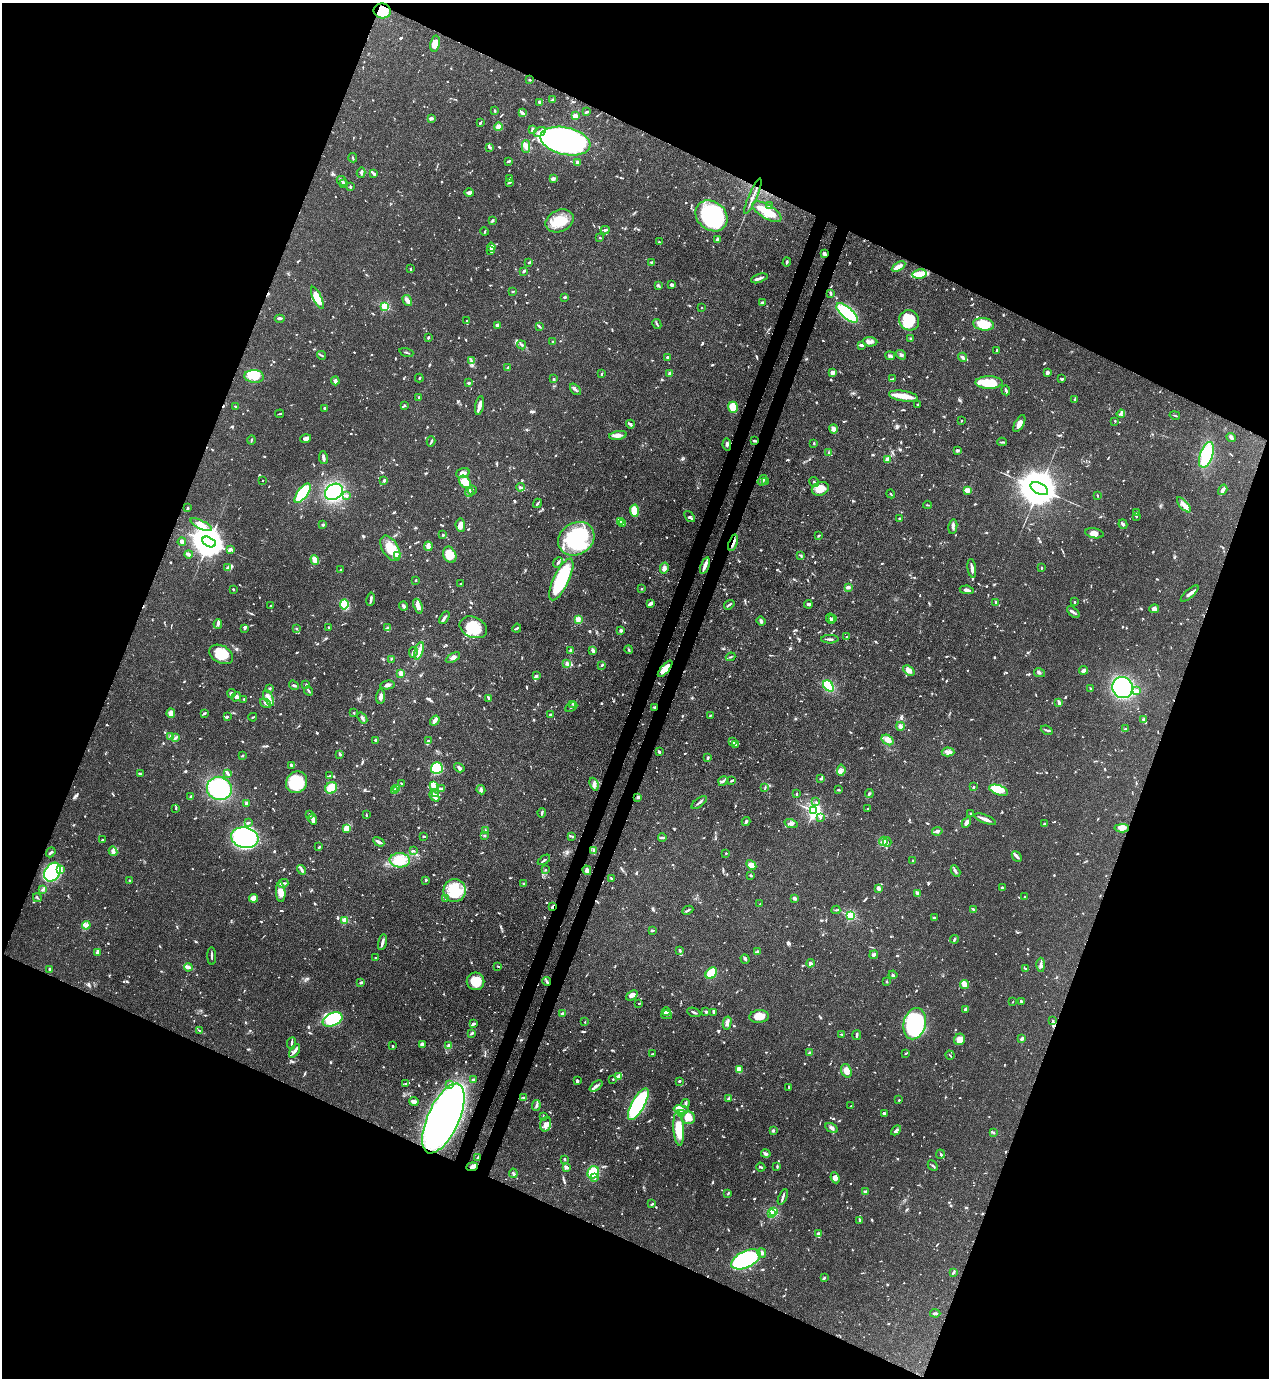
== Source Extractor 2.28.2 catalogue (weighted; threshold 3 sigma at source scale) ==
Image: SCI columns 223-5289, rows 43-5544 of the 5649 x 5585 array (HDU 1 of 3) = the unmasked area's bounding box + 8 px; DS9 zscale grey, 4 x 4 block average (1 PNG px = mean of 4 x 4 image px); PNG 1271 x 1380 px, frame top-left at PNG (2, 3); each listed source drawn as its Kron ellipse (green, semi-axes under 4 px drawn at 4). Shown black and unused: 44% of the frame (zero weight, under 3 of 4 exposures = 7% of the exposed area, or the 3 px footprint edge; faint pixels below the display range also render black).
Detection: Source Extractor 2.28.2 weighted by HDU 2 'WHT'. Background 0.077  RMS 0.0036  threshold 0.0161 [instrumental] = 3 sigma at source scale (4.5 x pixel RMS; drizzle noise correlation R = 1.50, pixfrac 1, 0.05/0.05 arcsec/px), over >= 5 px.
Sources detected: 1495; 4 too faint to see at this stretch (4 x 4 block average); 14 inside a brighter object's white glare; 7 cosmic-ray / hot-pixel residue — neither listed nor drawn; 47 coinciding with a brighter row at this scale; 112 inside a brighter listed object's ellipse — not listed separately; of the other 1311, all 500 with FLUX_AUTO >= 2.1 (the completeness limit of this list) listed and drawn (811 fainter detections not listed), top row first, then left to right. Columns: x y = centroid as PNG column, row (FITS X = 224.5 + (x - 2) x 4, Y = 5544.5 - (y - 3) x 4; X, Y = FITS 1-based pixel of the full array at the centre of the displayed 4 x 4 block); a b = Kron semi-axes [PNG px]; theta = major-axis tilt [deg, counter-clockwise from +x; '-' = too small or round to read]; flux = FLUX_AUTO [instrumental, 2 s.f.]
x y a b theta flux
382 11 8 7 - 37
435 44 8 4 78 34
530 80 2 2 - 2.9
553 99 3 2 - 3.4
540 102 3 3 - 5.2
495 111 3 2 - 2.1
522 112 4 2 - 4.1
586 112 3 2 - 5.7
575 116 2 2 - 69
431 118 3 2 - 5.7
480 123 4 2 - 4.4
499 127 4 4 - 13
533 130 3 2 - 7.8
540 132 7 3 30 7.4
565 141 25 13 -13 840
526 147 6 3 -89 8.4
489 148 4 2 - 2.4
353 158 5 2 - 2.5
508 161 4 2 - 4.6
578 163 4 3 - 6.3
361 173 5 2 - 3.7
374 174 4 2 - 6.1
510 178 4 2 - 4.1
553 178 4 2 - 5.5
342 181 5 2 - 4.2
510 182 4 2 - 3.4
343 183 3 2 - 4.6
350 186 3 2 - 3.2
469 193 5 4 - 6.6
753 196 19 2 67 10
769 205 4 2 - 2.3
767 212 16 7 -30 48
712 216 17 14 -40 290
492 220 4 2 - 2.6
559 221 14 10 24 58
605 230 4 2 - 4.1
485 231 4 2 - 2.1
600 238 2 2 - 2.3
717 239 4 3 - 7.5
659 242 2 2 - 2.6
491 247 4 4 - 5.9
490 251 4 2 - 2.5
824 254 3 3 - 5.9
529 262 4 2 - 3.2
651 262 3 2 - 2.2
787 262 4 2 - 3.3
899 267 7 3 31 19
411 269 4 2 - 2.8
524 271 4 2 - 4.4
920 274 7 4 10 40
759 278 8 2 20 8.7
672 284 3 2 - 9.4
658 286 3 2 - 2.6
513 292 4 2 - 2.2
831 294 4 3 - 2.8
565 297 4 2 - 3.4
317 298 12 3 -65 43
407 300 6 3 -58 12
762 302 3 2 - 3
385 306 2 2 - 200
702 307 2 2 - 4.1
847 313 13 5 -40 170
280 318 5 2 - 5.1
909 320 10 10 - 85
467 321 3 2 - 3.4
657 324 5 2 - 3.1
984 324 10 6 -9 66
497 325 2 2 - 27
540 327 3 2 - 2.5
428 338 3 2 - 2.4
911 338 3 3 - 2.6
553 342 2 2 - 6.6
870 342 7 4 -4 10
522 345 4 2 - 4.5
862 345 4 2 - 6.3
997 350 3 2 - 3.4
406 352 7 2 -18 2.9
322 355 4 2 - 2.9
901 355 5 3 - 5.7
890 356 5 3 - 5.2
667 357 2 2 - 6.5
963 357 5 3 - 6.1
471 360 3 2 - 2.8
508 368 2 2 - 4.1
1047 372 3 2 - 7.3
832 373 4 3 - 9.6
602 374 4 2 - 2.5
670 374 3 2 - 13
254 376 10 6 -4 32
419 378 4 2 - 2.2
553 379 2 2 - 3.5
892 379 3 2 - 2.4
1062 379 2 2 - 4.4
335 381 4 3 - 8
469 383 4 2 - 2.7
989 383 13 6 1 49
575 389 7 2 -49 3.5
1006 390 5 2 - 5.7
903 396 14 5 -8 27
419 397 2 2 - 3.2
1075 400 3 2 - 3.7
405 405 3 2 - 2.7
479 405 10 3 78 14
918 405 2 2 - 3.1
236 406 3 2 - 4.2
733 407 5 5 - 35
325 408 2 2 - 3.5
280 414 4 2 - 2.3
1121 414 4 2 - 2.4
1175 415 5 2 - 2.4
961 421 2 2 - 2.3
1115 421 2 2 - 2.3
630 424 4 3 - 4.6
1019 424 9 4 61 13
833 429 4 3 - 13
618 435 9 4 10 12
1231 437 5 3 - 5.3
306 439 5 3 - 6.6
251 440 4 2 - 2.4
431 441 5 2 - 3.1
754 441 3 2 - 2.3
1002 442 4 2 - 3
814 443 2 2 - 2.6
727 445 6 3 -80 6.2
957 450 3 3 - 3.3
829 452 2 2 - 2.2
1206 455 13 6 71 130
323 457 6 2 -81 7.4
888 459 4 2 - 14
463 473 7 4 19 9
263 480 2 2 - 2.5
762 480 6 2 55 7.7
384 481 4 2 - 3.1
465 482 7 5 -48 33
766 482 4 2 - 2.7
814 482 5 2 - 3.4
520 487 4 3 - 5.1
820 489 9 6 20 32
1039 489 9 5 -27 11000
472 490 4 2 - 2.8
968 490 2 2 - 79
1223 490 5 3 - 8.8
334 492 9 7 35 260
469 492 4 2 - 4.1
303 493 11 5 54 120
891 494 4 2 - 2.4
1097 495 2 2 - 2.7
346 496 4 3 - 3.5
537 503 5 2 - 3
927 505 4 2 - 2.2
1184 505 9 4 -48 12
188 508 3 2 - 3
634 511 6 4 -87 30
1136 513 3 2 - 2.1
1136 516 3 2 - 2.1
689 517 6 2 -51 3.3
900 519 3 2 - 3.7
620 521 4 2 - 4.2
622 523 4 2 - 5.8
1123 524 5 3 - 4.2
201 525 12 4 -26 19
323 525 3 2 - 3.5
460 525 7 5 -85 11
953 526 7 3 79 6
1094 533 9 5 -11 13
443 535 2 2 - 3.2
819 535 3 2 - 2.3
576 539 19 16 33 210
182 542 4 3 - 7.7
209 542 7 4 -27 5600
733 543 8 2 71 7.5
428 546 5 2 - 16
390 548 14 7 -58 48
230 549 3 2 - 7.3
188 554 4 3 - 3.9
398 555 2 2 - 51
450 555 8 6 -65 36
801 556 4 2 - 2.7
315 560 5 3 - 17
558 562 6 2 51 4.4
705 566 9 2 69 14
228 568 4 3 - 8
664 568 5 3 - 12
972 568 9 2 -82 12
1041 568 2 2 - 3.3
341 570 2 2 - 2.5
561 579 23 7 64 240
416 580 2 2 - 3.3
461 583 3 2 - 2.3
848 587 3 2 - 9.1
233 589 2 2 - 3.2
642 589 2 2 - 2.3
967 590 7 3 -8 7.8
1190 594 11 3 41 8.6
371 599 7 2 81 7.2
996 602 2 2 - 4.1
1074 602 2 2 - 3.2
344 604 5 4 - 74
650 604 4 2 - 8.9
808 604 4 2 - 5.6
729 605 6 2 36 4
271 606 2 2 - 2.1
404 606 4 2 - 5
418 606 7 4 -70 13
1154 609 5 3 - 9
1073 612 7 2 -41 5
444 617 7 2 58 5.2
578 619 4 3 - 11
830 619 5 2 - 3
833 619 4 2 - 3.2
761 621 5 3 - 4.3
218 624 5 3 - 5.3
328 627 2 2 - 2.1
473 627 14 10 -24 57
245 628 3 2 - 3.7
388 628 4 2 - 2.7
517 628 4 2 - 2.8
296 629 2 2 - 3
621 630 2 2 - 5.8
847 637 3 2 - 2.7
830 639 8 2 0 5.7
570 650 3 2 - 4
593 650 4 2 - 6.7
629 650 4 2 - 2.7
419 651 9 3 74 10
413 652 5 2 - 6.5
221 654 13 8 -28 55
730 657 5 2 - 2.5
453 658 8 4 29 8
391 659 2 2 - 2.1
567 664 3 3 - 3.7
602 666 3 2 - 2.2
665 669 10 4 50 30
909 670 6 3 -41 15
1084 670 4 3 - 7
401 673 2 2 - 81
1039 673 5 2 - 3.8
536 676 4 3 - 5.1
294 685 5 2 - 3.3
306 685 3 2 - 2.2
387 685 7 2 9 8.1
828 686 6 4 -49 110
1122 687 11 10 - 310
269 688 4 2 - 2.5
1091 689 3 2 - 2.5
309 691 5 2 - 3.4
1136 691 2 2 - 9.7
231 693 4 4 - 5
236 697 5 3 - 7.1
381 697 7 3 85 7.8
268 698 9 3 -64 12
489 698 3 2 - 6.3
244 699 3 2 - 2.8
266 703 6 2 -36 5.7
1059 703 4 2 - 8
573 704 3 3 - 2.6
571 707 6 2 26 3.6
654 707 3 2 - 2.2
171 713 5 4 - 14
204 713 3 2 - 3.3
354 713 3 2 - 2.2
550 715 3 2 - 4.5
227 716 3 2 - 2.8
710 716 4 2 - 2.5
253 717 4 2 - 2.4
362 718 6 3 -53 5.8
1143 719 4 2 - 2.7
435 721 5 2 - 18
900 726 4 3 - 8.1
1125 729 2 2 - 4.9
1047 730 6 2 -23 2.7
171 736 3 2 - 6.5
176 737 3 2 - 2.8
375 740 3 2 - 3.5
428 740 2 2 - 3.1
888 740 6 4 -33 15
733 742 3 3 - 4.2
736 744 3 3 - 3
659 752 3 3 - 2.8
948 752 6 4 -4 9.3
340 754 2 2 - 5.3
243 755 3 2 - 2.4
708 758 2 2 - 4.9
291 765 3 2 - 3.3
437 768 6 6 - 110
459 768 5 3 - 6.1
841 770 6 2 84 3.4
228 773 3 2 - 3.9
140 774 3 2 - 3.3
330 776 2 2 - 4.2
821 779 3 2 - 3
732 780 4 2 - 4.1
723 781 5 2 - 3.4
297 782 11 10 - 120
401 784 4 2 - 2.5
594 784 7 3 -68 6.5
433 785 4 2 - 26
765 787 3 2 - 2.3
973 787 3 2 - 2.7
219 788 12 11 - 220
331 788 6 5 - 33
441 788 3 2 - 4.3
397 789 4 3 - 5.7
481 790 5 3 - 5.8
838 790 2 2 - 3
999 790 10 4 -19 54
394 791 3 3 - 8.4
436 793 4 2 - 3.5
869 793 4 2 - 2.9
796 794 3 2 - 2.9
434 796 6 3 -47 10
190 797 4 2 - 3
638 797 2 2 - 7.3
699 802 9 2 37 5.5
816 802 3 2 - 3.1
246 803 2 2 - 36
176 808 3 2 - 3.1
868 809 2 2 - 7.1
814 811 2 2 - 780
542 813 5 2 - 4.1
971 813 2 2 - 3.2
309 815 3 2 - 2.9
366 815 4 2 - 2.2
820 818 3 2 - 2.7
313 819 5 3 - 12
985 819 11 2 -22 20
746 822 4 2 - 4.9
966 822 5 3 - 8.4
248 823 4 2 - 3.5
791 823 7 4 -17 6.2
1045 824 4 2 - 3.1
346 828 3 2 - 30
1122 828 7 4 3 15
485 830 4 2 - 2.4
937 831 5 3 - 6.5
424 836 3 2 - 2.5
484 836 3 2 - 3
572 836 3 2 - 2.8
662 837 4 2 - 4
245 838 14 10 -11 310
102 840 3 2 - 2.3
883 841 4 3 - 9.2
379 842 6 2 -30 10
887 842 4 2 - 3.8
319 847 3 2 - 2.9
594 850 3 2 - 2.1
113 851 5 4 - 5.8
413 851 4 2 - 3.4
51 852 5 2 - 4
726 853 2 2 - 7.6
1017 857 6 2 -46 5.9
400 860 10 7 -3 46
544 860 7 2 34 5
913 861 2 2 - 4.2
751 865 6 4 -46 16
61 870 3 2 - 3.4
302 870 5 3 - 5.3
545 870 2 2 - 2.2
587 870 5 3 - 8.2
955 871 6 2 -61 4.3
52 872 10 7 58 240
751 876 2 2 - 2.3
612 879 3 2 - 2.6
130 880 2 2 - 3.6
426 880 2 2 - 3.5
283 883 5 2 - 4.6
523 883 2 2 - 2.7
1002 887 2 2 - 7.5
879 888 3 2 - 9.8
43 890 3 2 - 2.7
455 890 11 11 - 71
281 892 10 5 -86 15
917 893 4 2 - 13
1025 897 2 2 - 2.3
37 898 4 2 - 3
253 898 4 3 - 26
794 898 3 2 - 6.1
446 899 2 2 - 2.7
760 904 2 2 - 3.4
553 906 2 2 - 6.6
688 910 6 2 26 3.8
836 910 4 2 - 2.3
974 910 3 3 - 5.9
850 915 2 2 - 260
934 917 2 2 - 2.6
345 920 2 2 - 88
86 925 4 4 - 6.6
652 931 3 2 - 3.2
954 939 4 2 - 2.8
382 942 8 2 76 9.2
680 950 3 2 - 3.8
97 952 4 2 - 10
758 952 2 2 - 16
874 955 4 3 - 4.4
212 956 9 2 -89 4.2
375 958 2 2 - 3.8
745 959 4 3 - 4.1
810 963 4 3 - 5.9
1041 965 7 3 90 6.1
498 966 2 2 - 2.8
188 967 4 2 - 13
1025 968 3 2 - 2.9
50 969 2 2 - 19
711 973 6 5 - 48
893 975 4 2 - 5.2
475 981 9 8 - 50
547 981 4 2 - 4.6
887 981 2 2 - 2.2
361 983 3 2 - 4.5
964 984 4 3 - 31
632 995 6 4 37 6.4
1012 1002 2 2 - 3.1
1022 1002 3 2 - 2.2
639 1004 2 2 - 2.3
966 1010 2 2 - 8.6
666 1012 4 3 - 6
694 1012 7 2 -21 3.8
706 1012 4 3 - 3.9
714 1012 4 2 - 3.1
562 1014 2 2 - 23
667 1015 5 2 - 4.3
759 1016 10 6 5 25
333 1019 10 6 25 100
1052 1020 4 2 - 2.5
585 1022 2 2 - 2.4
727 1023 6 3 77 6.4
473 1024 4 2 - 6.4
915 1024 16 11 76 310
200 1031 4 2 - 2.2
472 1033 4 2 - 5
842 1034 3 2 - 2.3
857 1035 5 2 - 6.5
1022 1038 2 2 - 8.8
960 1039 6 5 - 18
291 1043 6 2 81 4.4
422 1044 4 4 - 6.9
392 1046 2 2 - 5.8
449 1046 2 2 - 45
295 1051 8 3 57 8.6
810 1053 2 2 - 6
906 1053 3 2 - 2.1
653 1054 4 2 - 2.9
950 1055 5 2 - 2.2
739 1070 3 2 - 35
846 1071 7 5 -71 20
618 1076 4 3 - 4.5
613 1079 2 2 - 4.7
473 1080 3 3 - 4.3
577 1080 4 2 - 3.1
679 1081 2 2 - 4.2
406 1083 3 2 - 2.2
450 1084 4 2 - 2.8
596 1086 7 3 38 6.1
789 1087 3 2 - 3.7
524 1098 4 2 - 3.2
728 1099 3 2 - 3.5
899 1100 2 2 - 2.9
414 1101 5 2 - 11
685 1103 4 2 - 4.4
638 1104 18 6 61 350
536 1105 5 2 - 3.3
851 1106 4 2 - 2.1
681 1109 7 3 -9 9.7
681 1113 3 2 - 2.7
884 1113 3 2 - 3.6
543 1116 3 2 - 3.3
688 1118 7 6 - 25
443 1119 38 15 65 1100
546 1124 7 5 75 11
679 1128 17 5 -86 51
832 1128 7 2 -31 6.1
773 1130 2 2 - 4.9
896 1130 6 2 45 4.7
993 1133 4 2 - 2.9
766 1154 5 3 - 5.9
940 1154 4 2 - 2.2
478 1158 2 2 - 3.3
565 1159 2 2 - 2.8
777 1166 4 2 - 2.4
933 1166 6 2 -45 3.1
472 1167 6 3 6 6.2
566 1167 4 2 - 8.3
761 1167 5 2 - 3.2
593 1172 6 5 - 59
513 1173 4 3 - 3.8
595 1178 3 2 - 3.2
835 1178 5 4 - 11
865 1192 2 2 - 30
728 1193 3 2 - 2.9
783 1197 8 2 68 6.1
652 1204 3 2 - 2.5
773 1212 2 2 - 200
772 1214 2 2 - 80
860 1220 3 2 - 2.9
818 1233 3 2 - 2.5
762 1253 5 3 - 5.2
746 1259 16 8 25 310
953 1273 3 2 - 3.3
824 1278 3 2 - 2.3
935 1313 5 2 - 4.5
Overlapping masked pixels (flux is a lower limit): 9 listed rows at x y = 382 11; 824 254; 727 445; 733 543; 705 566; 665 669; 654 707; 553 906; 472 1167
Diffuse or blended objects may show on this block-average render without a row.